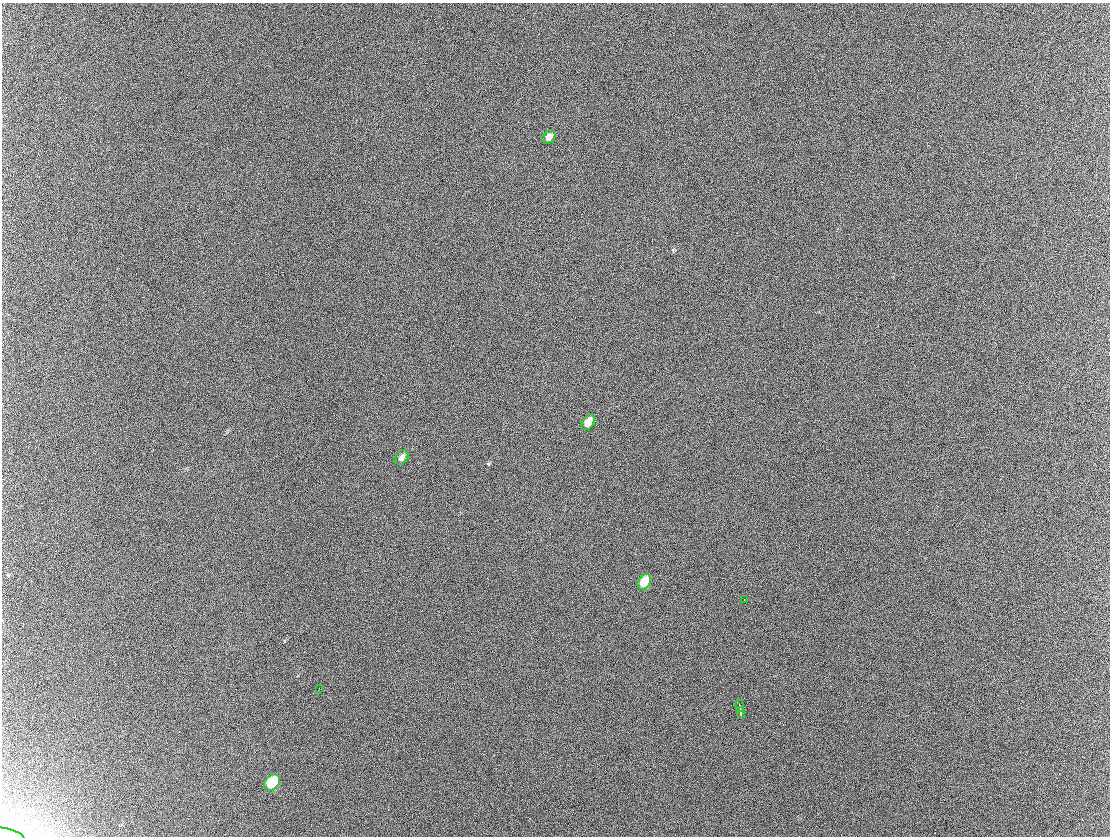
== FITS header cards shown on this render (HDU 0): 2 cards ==
NAXIS1  =                 1108 / Axis length
NAXIS2  =                  834 / Axis length

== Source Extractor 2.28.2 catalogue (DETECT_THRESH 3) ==
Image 1108 x 834 px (HDU 0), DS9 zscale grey, 1 PNG px = 1 image px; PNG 1112 x 838 px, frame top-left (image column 1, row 834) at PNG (2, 3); each listed source drawn as its Kron ellipse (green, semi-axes under 4 px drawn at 4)
Background 299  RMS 42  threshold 125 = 3 sigma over >= 5 px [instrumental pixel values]
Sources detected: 10; all 10 listed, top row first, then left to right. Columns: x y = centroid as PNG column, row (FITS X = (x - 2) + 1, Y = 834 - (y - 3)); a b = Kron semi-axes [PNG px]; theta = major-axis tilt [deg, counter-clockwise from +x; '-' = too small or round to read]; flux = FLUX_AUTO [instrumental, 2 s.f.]
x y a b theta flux
549 137 7 5 49 16000
588 422 9 5 57 30000
402 457 8 5 54 13000
644 582 8 6 58 60000
744 600 2 2 - 1300
319 688 2 2 - 1400
739 705 6 2 -72 3300
741 712 5 3 - 9700
272 782 9 7 50 120000
6 835 19 6 -14 15000
At the frame edge (FLAGS 8, measured only in part): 1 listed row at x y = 6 835